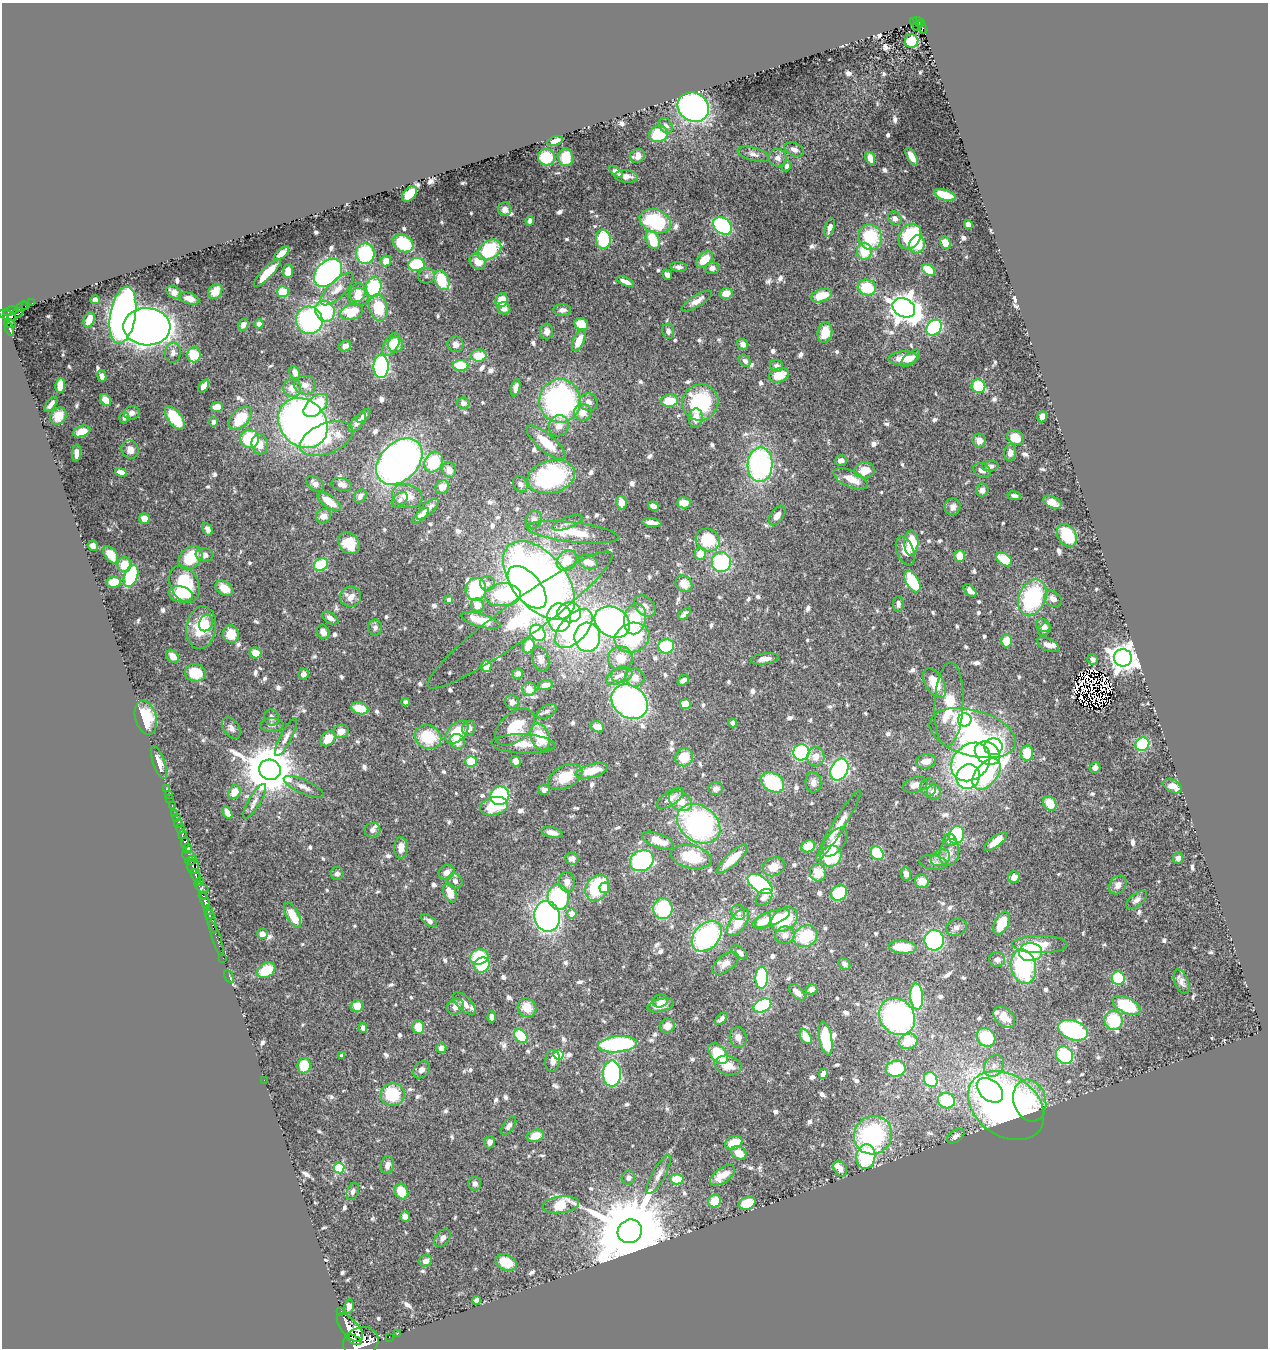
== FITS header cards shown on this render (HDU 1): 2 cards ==
NAXIS1  =                 1266
NAXIS2  =                 1346

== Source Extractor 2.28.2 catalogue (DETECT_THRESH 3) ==
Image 1266 x 1346 px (HDU 1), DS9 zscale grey, 1 PNG px = 1 image px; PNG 1270 x 1350 px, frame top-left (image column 1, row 1346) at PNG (2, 3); each listed source drawn as its Kron ellipse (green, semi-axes under 4 px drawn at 4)
Background 0.758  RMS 0.016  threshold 0.0474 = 3 sigma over >= 5 px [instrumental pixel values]
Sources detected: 824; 10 with non-positive FLUX_AUTO (blend fragments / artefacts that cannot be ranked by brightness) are neither listed nor drawn; of the other 814, the 500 brightest by FLUX_AUTO listed and drawn (314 fainter detections omitted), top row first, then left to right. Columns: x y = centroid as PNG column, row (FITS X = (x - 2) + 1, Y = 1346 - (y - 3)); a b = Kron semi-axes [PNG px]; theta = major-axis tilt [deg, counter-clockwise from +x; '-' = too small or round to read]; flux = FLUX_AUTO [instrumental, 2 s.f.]
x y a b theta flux
914 22 2 2 - 9.1
919 22 6 3 -30 45
917 25 5 3 - 42
922 27 7 3 -63 44
912 41 7 6 - 53
693 107 16 14 -33 330
666 126 8 6 -57 4.3
659 134 9 8 - 49
555 141 8 4 18 8.2
794 149 10 6 -21 6
753 154 16 6 -16 5.7
637 156 8 6 32 8
547 157 8 8 - 43
566 157 9 7 -88 29
912 157 10 4 -59 12
778 158 9 8 - 6.5
870 158 6 4 -69 9.3
787 166 5 4 - 3.9
616 172 8 4 -37 5
626 176 11 6 -5 7.5
409 194 9 6 48 22
945 195 11 5 -19 22
505 209 7 6 - 4.8
895 218 7 6 - 5.1
530 221 5 4 - 4.9
655 221 16 11 -22 80
968 224 5 4 - 9.5
723 226 10 7 -38 110
830 228 10 4 74 5.5
910 236 13 10 58 81
870 237 13 11 -73 56
603 239 10 7 -87 52
653 240 9 6 -66 39
403 243 11 8 -30 52
945 243 6 5 - 15
917 244 9 7 78 29
489 250 13 9 35 69
864 251 8 7 - 28
281 253 9 4 40 7.1
365 254 10 9 - 66
705 260 10 6 45 24
386 261 5 5 - 14
478 261 9 7 -43 17
416 264 8 6 8 68
679 267 8 4 -5 4.1
712 268 7 6 - 4.6
928 270 7 5 -38 26
288 271 6 5 - 12
267 273 18 5 46 19
328 273 16 11 45 220
667 275 5 4 - 4.7
427 276 8 7 - 4.1
442 280 10 7 -64 49
625 282 9 4 -22 6.5
374 287 10 8 77 70
867 287 9 7 -22 41
337 289 21 8 44 12
215 291 8 6 52 10
174 292 8 6 -32 6.9
283 292 6 5 - 25
358 293 9 8 - 9.8
726 293 6 5 - 13
821 296 11 6 19 26
358 297 10 9 - 13
189 299 10 5 -16 9.2
95 300 5 4 - 7.1
502 300 7 6 - 23
697 301 17 5 32 8.4
32 303 2 2 - 8.5
26 305 4 2 - 18
21 307 7 2 33 14
378 308 13 9 -75 35
504 308 6 6 - 7.1
904 308 12 9 -28 1500
562 310 9 6 -3 5.3
10 311 7 3 19 180
325 311 11 9 -59 77
352 312 11 7 18 32
16 314 9 4 33 270
7 315 9 4 -22 440
123 315 29 12 80 520
89 320 8 5 68 9.4
309 320 14 13 - 170
10 323 6 3 -17 96
259 324 4 4 - 4.4
581 324 7 6 - 25
243 325 6 5 - 5.2
147 327 23 18 -3 1300
934 328 9 7 45 99
10 329 7 3 -74 130
547 331 8 6 87 6.7
668 331 7 6 - 4
825 333 10 7 78 20
579 341 11 5 65 17
391 344 13 7 59 19
396 344 8 7 - 13
455 344 8 8 - 6.9
743 344 6 5 - 4.8
345 346 6 5 - 7.6
173 353 10 8 82 5.4
194 355 7 7 - 35
479 356 8 6 -1 24
903 358 14 7 3 16
911 358 11 5 41 6.4
745 361 6 5 - 4.3
461 365 8 5 -1 35
777 366 6 6 - 4.4
381 367 11 7 90 210
295 372 7 5 -66 8.5
779 375 10 7 16 24
102 376 6 4 -80 4.4
60 385 7 5 82 20
305 385 11 9 -8 8.1
204 386 7 4 55 8.4
978 386 7 6 - 45
292 388 9 9 - 13
516 388 9 4 77 6.2
106 400 6 5 - 11
560 401 22 20 89 250
670 401 8 6 6 26
588 402 9 8 - 7
700 402 18 17 - 88
463 403 6 5 - 4.3
51 404 9 4 52 4.5
316 405 14 8 42 62
217 407 6 5 - 18
583 412 8 8 - 16
132 413 8 6 14 5.4
58 416 9 7 52 12
364 416 9 4 46 4.7
1042 417 6 4 70 8.8
124 418 6 5 - 3.8
175 418 14 7 -54 49
240 418 14 8 45 36
696 418 10 6 83 10
213 422 4 4 - 4.5
357 422 11 5 48 6.9
303 423 27 22 -48 650
559 426 11 9 61 11
82 431 9 5 18 13
1016 438 9 7 -29 21
249 439 9 9 - 61
326 439 28 15 22 51
979 441 7 6 - 8.3
546 443 24 8 -41 27
260 444 10 8 -77 13
130 450 9 8 - 7.7
76 453 8 4 84 7
1010 453 8 6 82 5.4
841 460 6 5 - 5.7
399 461 27 19 45 560
434 462 11 8 62 57
760 465 17 12 87 220
990 466 8 5 5 4.3
449 470 8 7 - 9
865 470 10 8 3 15
982 470 9 6 -25 6.4
121 472 6 4 -16 7.1
551 477 24 16 16 140
850 479 18 8 -25 16
315 484 10 6 -35 6.6
342 484 10 6 -12 6.4
520 484 8 7 - 4.3
442 487 7 6 - 9.9
982 490 6 6 - 6.3
360 496 7 5 53 5.9
407 496 15 11 -18 19
1014 496 7 4 -9 4
400 500 9 6 45 3.9
329 501 13 6 -35 18
1052 502 10 5 -26 8.6
621 503 7 5 -78 14
684 503 7 5 4 14
653 506 6 4 -23 5.8
953 507 8 8 - 6.4
427 509 14 6 43 12
777 515 11 6 55 8.1
324 516 8 7 - 8.9
421 516 10 4 44 9.6
145 519 6 5 - 9.6
534 520 9 8 - 5.7
568 523 16 5 21 4.8
652 523 10 4 -9 9.5
208 529 7 4 -61 5.3
572 532 46 10 -7 38
1067 535 12 9 -58 37
708 540 12 11 - 49
349 543 12 10 -44 21
911 543 12 7 88 32
93 546 5 5 - 5.2
905 551 15 8 -70 12
700 554 6 5 - 17
111 555 10 6 -54 15
205 555 9 6 -6 6.4
960 556 6 5 - 20
191 558 13 10 42 43
567 560 11 9 49 24
1004 560 8 5 -36 28
588 562 10 7 -20 11
721 562 10 9 - 90
321 564 7 6 - 50
124 565 7 7 - 18
131 576 11 6 70 78
539 580 46 26 -50 650
114 582 7 5 8 20
912 582 11 6 -60 71
488 583 7 7 - 4.7
185 584 20 14 -63 54
684 584 9 7 -45 15
527 587 25 13 -50 450
224 588 9 6 -34 17
476 589 11 10 - 71
970 590 8 4 -45 7.1
181 594 12 8 -10 37
503 595 18 11 2 110
351 597 10 10 - 12
1032 597 18 13 66 110
1053 599 9 7 -35 7.4
449 600 4 4 - 5.7
898 604 8 5 90 4.9
477 605 7 6 - 11
645 606 12 8 -43 5.7
569 612 12 10 -2 61
684 614 8 4 43 4.6
330 618 9 5 -30 5.4
559 618 14 12 -87 91
635 619 15 11 79 41
481 620 20 6 -16 20
520 620 113 18 36 190
612 622 18 14 -29 270
206 623 8 6 66 6
1043 626 7 6 - 7.5
201 628 21 15 82 38
375 628 8 7 - 4.2
574 628 23 13 48 130
1044 629 7 5 40 4.1
323 632 7 6 - 7.2
538 633 9 7 -54 110
231 634 9 8 - 22
587 637 14 13 - 210
632 638 17 14 19 99
1007 641 6 5 - 20
1048 645 12 6 -25 6.9
529 646 7 6 - 22
666 646 8 7 - 67
256 653 6 5 - 15
173 656 7 5 -44 10
620 658 12 12 - 20
1123 658 9 8 - 1300
541 659 13 8 -71 6.7
765 659 14 5 8 7.3
1093 659 5 5 - 4.1
486 666 6 5 - 20
195 673 10 8 -12 35
518 673 5 5 - 4.7
303 674 5 5 - 5.1
622 675 11 8 17 6.7
617 676 12 7 34 6.8
635 678 10 9 - 12
683 680 6 4 36 4.9
935 683 16 9 -60 23
545 685 7 5 14 8.6
529 689 7 6 - 13
406 702 4 4 - 4
512 702 7 6 - 6.8
630 702 19 15 -38 330
685 704 5 5 - 24
949 704 42 14 87 52
360 708 9 6 -15 21
547 711 10 6 28 4.2
146 717 17 10 -75 27
272 718 8 7 - 4.6
965 720 7 6 - 320
733 723 4 4 - 4.2
272 725 12 6 1 3.9
515 727 23 14 41 34
597 727 7 5 -27 12
231 728 12 7 -54 4.7
469 728 7 6 - 7
341 731 8 6 11 11
457 732 14 8 45 33
973 733 44 23 -15 150
286 737 21 5 62 6.2
428 737 13 11 -24 42
540 737 14 9 -70 41
328 739 8 6 48 18
457 741 8 7 - 14
523 744 32 9 -2 19
1142 744 7 6 - 62
993 747 9 8 - 95
801 752 8 8 - 110
987 753 13 10 -36 460
1027 753 8 6 82 29
684 757 9 8 - 20
816 757 9 8 - 9.8
471 761 6 5 - 28
516 761 5 5 - 7.9
926 761 10 7 9 9.8
159 762 17 6 -71 8.9
971 762 21 17 43 410
1095 768 5 5 - 5.9
270 770 11 10 - 5700
839 770 11 8 62 190
592 771 16 6 15 26
986 774 18 11 50 96
565 777 18 11 28 30
968 777 12 11 - 140
773 782 12 9 -33 77
813 782 10 8 -83 6.9
915 785 12 7 17 7.9
1173 786 10 6 -29 12
304 787 22 7 -25 7.8
928 787 9 8 - 4.6
166 789 2 2 - 9.4
716 789 7 6 - 4.8
544 790 6 5 - 5.1
234 792 7 5 56 15
934 792 7 7 - 8.2
168 795 3 2 - 22
500 796 9 9 - 100
169 798 2 2 - 15
670 798 16 7 34 9.5
255 801 20 6 59 5.5
680 801 12 9 -31 17
1050 803 8 6 -53 22
172 806 2 2 - 8.2
494 806 14 9 13 38
175 813 3 2 - 22
227 813 7 4 -64 7.6
176 817 3 2 - 59
178 823 4 3 - 230
699 824 23 18 -36 210
838 826 41 6 58 16
181 829 5 3 - 360
372 830 8 7 - 4.8
552 833 11 5 -12 7.4
182 834 4 3 - 280
957 835 9 7 71 72
950 840 6 6 - 7
658 841 17 7 -21 17
835 842 17 9 51 16
995 842 13 5 37 13
185 843 6 3 83 300
808 846 7 5 30 21
401 848 10 7 90 10
188 849 5 4 - 740
949 852 14 10 78 9.6
877 853 7 6 - 62
189 856 8 4 -26 270
831 856 11 10 - 62
691 857 20 11 -13 45
940 858 10 8 31 5.8
1178 858 5 5 - 4.3
572 859 7 6 - 6.1
732 859 20 6 43 21
191 860 6 2 17 96
642 861 12 10 26 160
933 862 14 7 -8 5.1
193 866 7 6 - 400
774 867 11 9 25 15
446 872 8 7 - 6.9
818 873 8 8 - 21
337 874 6 6 - 4.4
906 874 7 5 -82 5.7
196 876 6 3 -62 390
1014 877 6 5 - 7.7
455 881 8 7 - 4.2
922 881 7 6 - 14
200 882 4 3 - 220
567 882 10 8 -85 8.1
760 884 14 7 -34 140
1118 885 10 8 50 7.1
202 888 8 4 -31 170
597 888 14 11 56 74
605 888 5 5 - 7.7
450 893 10 6 -69 15
839 893 8 7 - 62
203 896 4 2 - 130
558 897 13 10 -76 130
764 897 9 7 48 5.1
1137 900 12 6 39 5.1
205 901 9 4 -72 660
663 909 10 10 - 61
208 910 5 4 - 580
738 912 8 6 -65 4.6
572 914 5 5 - 11
209 915 5 3 - 200
292 915 14 6 -61 26
547 916 15 12 -79 340
771 919 20 7 20 31
784 919 15 10 37 73
211 920 13 3 -72 130
429 921 9 4 -35 4.1
738 922 15 8 56 24
763 922 9 6 47 10
1001 923 12 7 64 28
956 927 10 8 18 5.3
262 934 5 5 - 6.8
785 935 9 8 - 7.7
707 936 17 12 45 150
806 936 12 10 33 47
216 938 18 2 -71 60
934 940 10 10 - 150
1040 945 28 8 0 25
903 947 14 6 -4 34
739 952 9 5 -37 5.4
1030 952 11 9 1 100
479 957 9 7 15 46
223 958 2 2 - 9.7
997 959 8 7 - 5.6
725 963 15 8 37 8.1
844 964 6 5 - 4.3
482 965 8 7 - 45
1023 967 17 12 -76 100
266 970 10 7 31 36
229 976 7 3 -63 12
762 978 11 6 88 89
1118 978 7 6 - 44
1182 982 13 7 -68 5.7
811 989 6 5 - 5.1
797 992 10 5 -46 6.9
917 997 13 6 -86 100
660 1001 8 6 14 6.9
464 1003 14 6 -46 8.1
660 1005 13 6 14 13
762 1005 9 6 26 110
1126 1005 15 7 -26 60
357 1006 6 6 - 16
456 1007 9 7 27 6.7
527 1008 10 8 -48 19
492 1017 5 4 - 6.4
897 1017 19 17 -51 250
1004 1017 12 8 -43 12
721 1018 8 4 47 4
1113 1020 9 9 - 50
667 1026 8 6 24 9.6
418 1027 6 6 - 26
363 1028 5 4 - 4.6
1073 1030 15 9 -20 180
521 1036 8 5 -46 42
738 1037 10 8 -80 6.8
806 1037 8 5 -60 13
986 1037 10 8 -44 53
826 1038 17 6 -81 47
908 1041 9 7 20 35
617 1044 19 8 5 140
441 1048 5 5 - 6.4
718 1054 12 7 -48 44
558 1055 5 5 - 56
1065 1055 9 8 - 71
342 1056 4 4 - 4.4
553 1061 11 7 85 7.1
728 1065 14 9 -16 18
304 1066 8 6 79 29
994 1066 11 9 54 8.9
896 1069 10 8 13 60
422 1070 9 7 46 5.4
612 1074 13 9 -90 180
823 1074 5 4 - 5.8
264 1080 2 2 - 6.4
931 1080 8 6 -63 78
990 1090 15 10 -40 130
393 1095 12 11 - 51
946 1100 8 7 - 58
1030 1101 21 16 -73 60
1006 1106 41 30 -36 590
509 1126 10 5 53 4.4
873 1135 19 18 - 150
535 1136 9 6 17 17
956 1136 10 5 34 4.5
489 1142 6 5 - 6
734 1143 9 6 23 27
739 1153 8 6 -36 15
866 1157 12 9 82 82
387 1165 9 6 74 7.2
339 1168 5 5 - 83
840 1169 8 6 -58 6.1
659 1175 22 6 61 8.5
722 1175 14 7 36 19
628 1178 7 6 - 4
677 1179 6 5 - 22
475 1184 7 6 - 4.5
353 1192 9 5 71 3.9
401 1192 8 6 -62 25
714 1201 7 6 - 20
747 1203 9 6 21 29
561 1205 18 8 8 40
405 1217 5 5 - 7.7
630 1231 12 11 - 20000
443 1238 10 6 52 4.6
425 1261 6 5 - 6.7
506 1262 11 7 -23 23
476 1300 4 4 - 3.9
349 1307 7 4 80 4.5
341 1311 2 2 - 10
350 1327 17 8 -49 2900
397 1334 3 2 - 17
389 1337 2 2 - 5.8
354 1340 8 4 -26 1000
361 1342 18 14 18 5900
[314 fainter detections neither listed nor drawn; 10 non-positive-flux detections neither listed nor drawn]